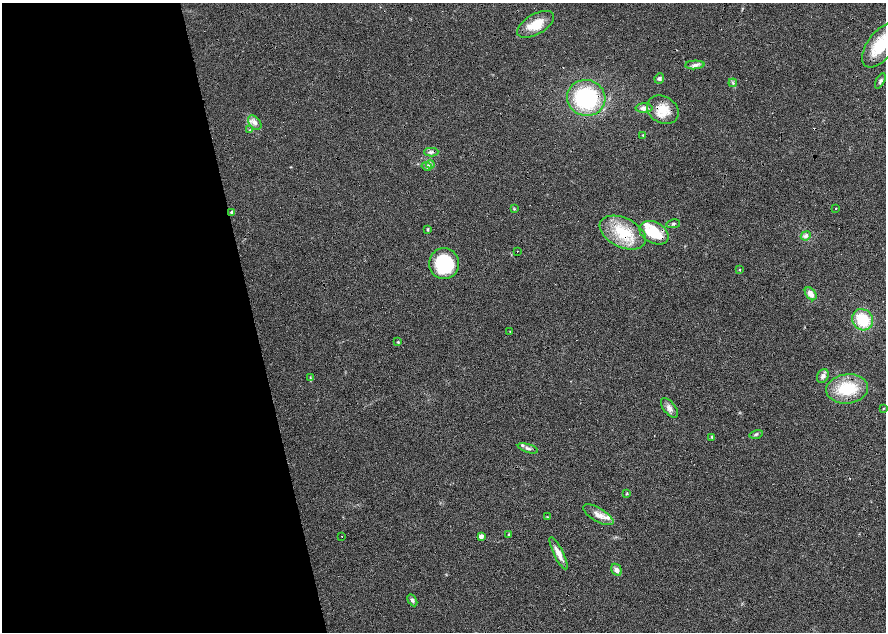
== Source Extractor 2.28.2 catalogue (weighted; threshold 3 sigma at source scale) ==
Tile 9 of 4 x 4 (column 1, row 3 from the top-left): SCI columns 10-1777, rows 1315-2574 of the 7092 x 5198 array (HDU 1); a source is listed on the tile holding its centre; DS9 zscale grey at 2 x 2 block average (1 PNG px = mean of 2 x 2 image px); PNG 888 x 634 px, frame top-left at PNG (2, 3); each listed source drawn as its Kron ellipse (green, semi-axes under 4 px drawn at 4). Shown black and unused: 30% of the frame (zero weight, under 4 of 8 exposures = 4% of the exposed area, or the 3 px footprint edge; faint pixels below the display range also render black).
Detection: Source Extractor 2.28.2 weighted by HDU 2 'WHT'; one run over the whole footprint, this tile lists its part. Background 0.023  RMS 0.0036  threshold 0.0146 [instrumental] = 3 sigma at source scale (4.09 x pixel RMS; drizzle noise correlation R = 1.36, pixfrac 0.8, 0.0396/0.0396 arcsec/px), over >= 5 px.
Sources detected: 53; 2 cosmic-ray / hot-pixel residue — neither listed nor drawn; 4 inside a brighter listed object's ellipse — not listed separately; the other 47 listed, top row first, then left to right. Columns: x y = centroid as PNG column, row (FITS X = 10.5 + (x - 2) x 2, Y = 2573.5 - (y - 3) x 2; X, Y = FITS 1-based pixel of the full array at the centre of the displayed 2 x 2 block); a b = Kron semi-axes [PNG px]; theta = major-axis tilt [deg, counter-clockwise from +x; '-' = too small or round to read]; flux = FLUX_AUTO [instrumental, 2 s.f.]
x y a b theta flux
535 24 20 10 30 17
881 45 25 13 54 29
695 65 10 4 3 3.1
659 78 5 4 - 1.7
880 81 8 3 63 1.6
733 83 4 2 - 1.1
586 98 19 18 - 75
644 108 8 5 0 4.1
663 110 17 13 -31 14
255 123 8 5 -52 3.6
250 130 3 3 - 0.64
643 135 3 2 - 0.59
431 152 7 3 1 1.8
430 164 4 2 - 1.2
426 166 5 3 - 1.5
514 209 3 3 - 0.69
836 209 2 2 - 0.79
232 212 4 3 - 1.4
673 224 7 3 12 1.6
428 229 4 2 - 0.89
623 233 25 14 -26 28
654 233 15 10 -27 24
806 236 5 4 - 3.3
517 251 2 2 - 0.65
444 264 15 15 - 54
739 270 3 2 - 0.53
811 294 7 5 -52 6.4
863 320 11 10 - 28
510 331 2 2 - 0.43
398 342 3 3 - 0.75
823 376 7 5 62 3.3
310 378 3 2 - 0.69
847 389 21 14 6 34
669 408 11 6 -52 4.3
884 408 3 2 - 0.52
756 434 7 3 14 1.4
712 437 4 2 - 0.67
528 448 10 3 -17 2.2
627 494 4 3 - 0.75
598 515 17 6 -31 6.8
547 517 3 2 - 0.42
509 535 4 3 - 1
342 536 2 2 - 0.37
481 536 3 3 - 8.5
558 553 18 5 -64 7.9
616 570 6 4 -58 3.6
412 600 6 4 -60 1.9
Overlapping masked pixels (flux is a lower limit): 4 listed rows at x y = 586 98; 663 110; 623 233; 654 233
Isophote crosses this tile's border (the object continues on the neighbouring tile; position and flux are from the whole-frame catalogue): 1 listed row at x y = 881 45